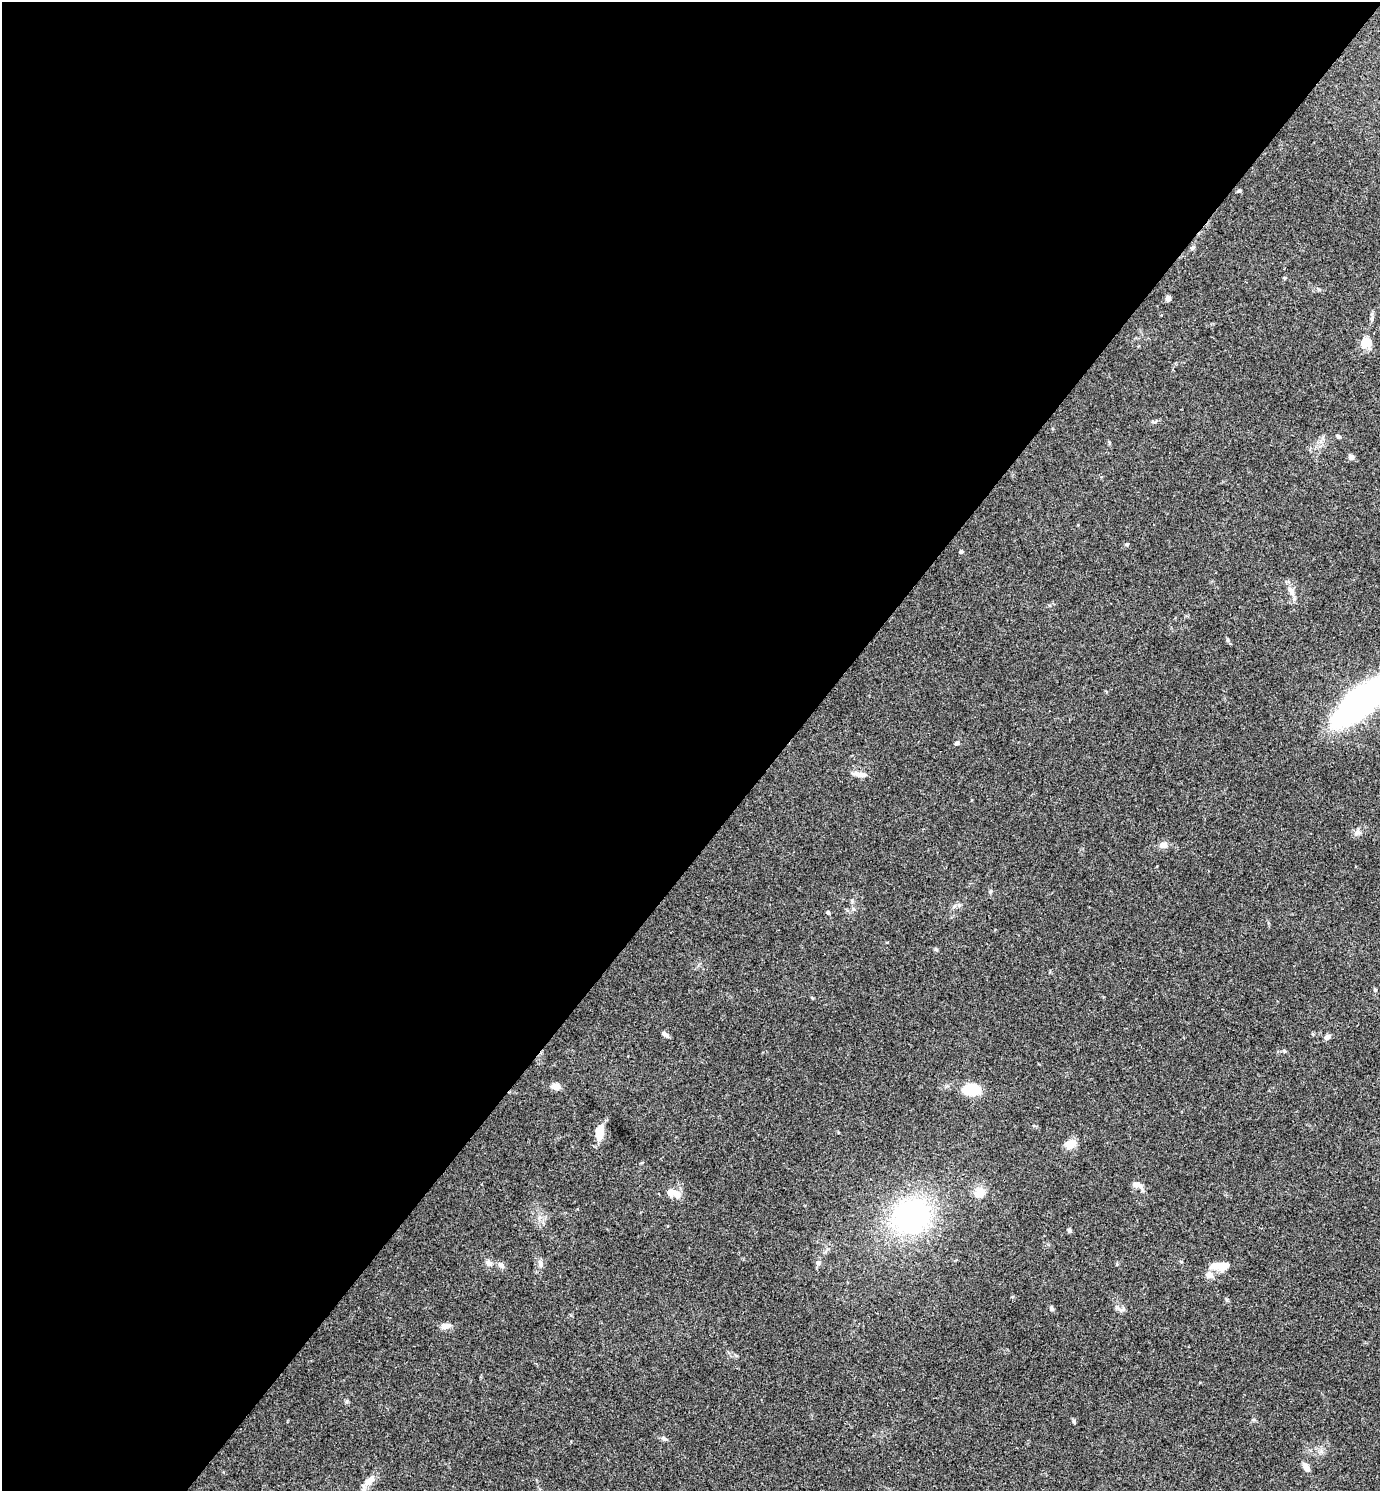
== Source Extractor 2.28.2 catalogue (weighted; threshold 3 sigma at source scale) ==
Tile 5 of 4 x 4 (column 1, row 2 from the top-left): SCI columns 154-1531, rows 2979-4467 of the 5959 x 5956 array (HDU 1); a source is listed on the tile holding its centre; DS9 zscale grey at full resolution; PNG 1382 x 1493 px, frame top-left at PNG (2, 2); no overlay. Shown black and unused: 57% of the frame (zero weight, under 3 of 4 exposures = <1% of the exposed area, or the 3 px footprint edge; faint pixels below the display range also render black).
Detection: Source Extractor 2.28.2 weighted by HDU 2 'WHT'; one run over the whole footprint, this tile lists its part. Background 0.0891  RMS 0.0065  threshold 0.0292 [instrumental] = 3 sigma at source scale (4.5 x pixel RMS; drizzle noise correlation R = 1.50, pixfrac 1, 0.05/0.05 arcsec/px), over >= 5 px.
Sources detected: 46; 3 inside a brighter listed object's ellipse — not listed separately; the other 43 listed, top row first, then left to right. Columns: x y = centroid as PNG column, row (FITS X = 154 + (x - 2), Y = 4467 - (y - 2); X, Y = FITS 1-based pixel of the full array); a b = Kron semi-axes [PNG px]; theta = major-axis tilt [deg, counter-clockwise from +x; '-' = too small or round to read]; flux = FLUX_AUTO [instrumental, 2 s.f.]
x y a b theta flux
1239 191 6 5 - 1
1192 248 7 4 33 0.99
1168 298 6 5 - 2.6
1372 319 8 4 82 1.5
1366 342 15 12 6 7.8
1339 436 7 4 -20 0.96
1351 457 7 7 - 2
1127 544 5 4 - 0.7
961 551 5 4 - 1.3
1291 591 11 7 -67 4
1227 640 6 4 90 0.81
1360 702 41 16 42 290
957 743 5 5 - 1.2
857 774 13 6 -15 3.1
1357 833 8 6 23 2.1
1163 845 10 8 2 3.5
828 912 5 4 - 0.85
936 950 6 4 -20 0.81
1375 989 5 4 - 0.83
665 1034 9 5 -38 2.1
1327 1037 7 6 - 2.4
1284 1051 4 4 - 0.74
556 1086 10 8 -12 3.8
972 1089 15 8 -1 28
599 1132 18 9 80 9.6
1070 1144 13 10 32 6.2
1136 1184 12 7 4 3.1
979 1192 16 12 45 6.6
676 1193 13 10 -66 5
911 1217 33 28 26 130
1069 1230 6 5 - 1.1
540 1262 9 6 -64 2
488 1263 7 6 - 3
818 1263 7 6 - 1.8
501 1265 10 6 -38 2.2
1224 1265 19 10 10 8.6
1209 1275 11 10 - 3.7
1051 1308 6 4 -80 1.3
445 1326 13 7 4 3.1
1074 1421 6 4 -90 0.85
664 1439 8 5 -44 1.3
1306 1467 10 6 -54 3.4
369 1481 21 8 48 6
Isophote crosses this tile's border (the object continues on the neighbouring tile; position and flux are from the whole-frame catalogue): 1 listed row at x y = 1360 702
Unlisted compact peaks at least as high as the median listed source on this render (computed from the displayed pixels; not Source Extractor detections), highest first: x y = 1227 1300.